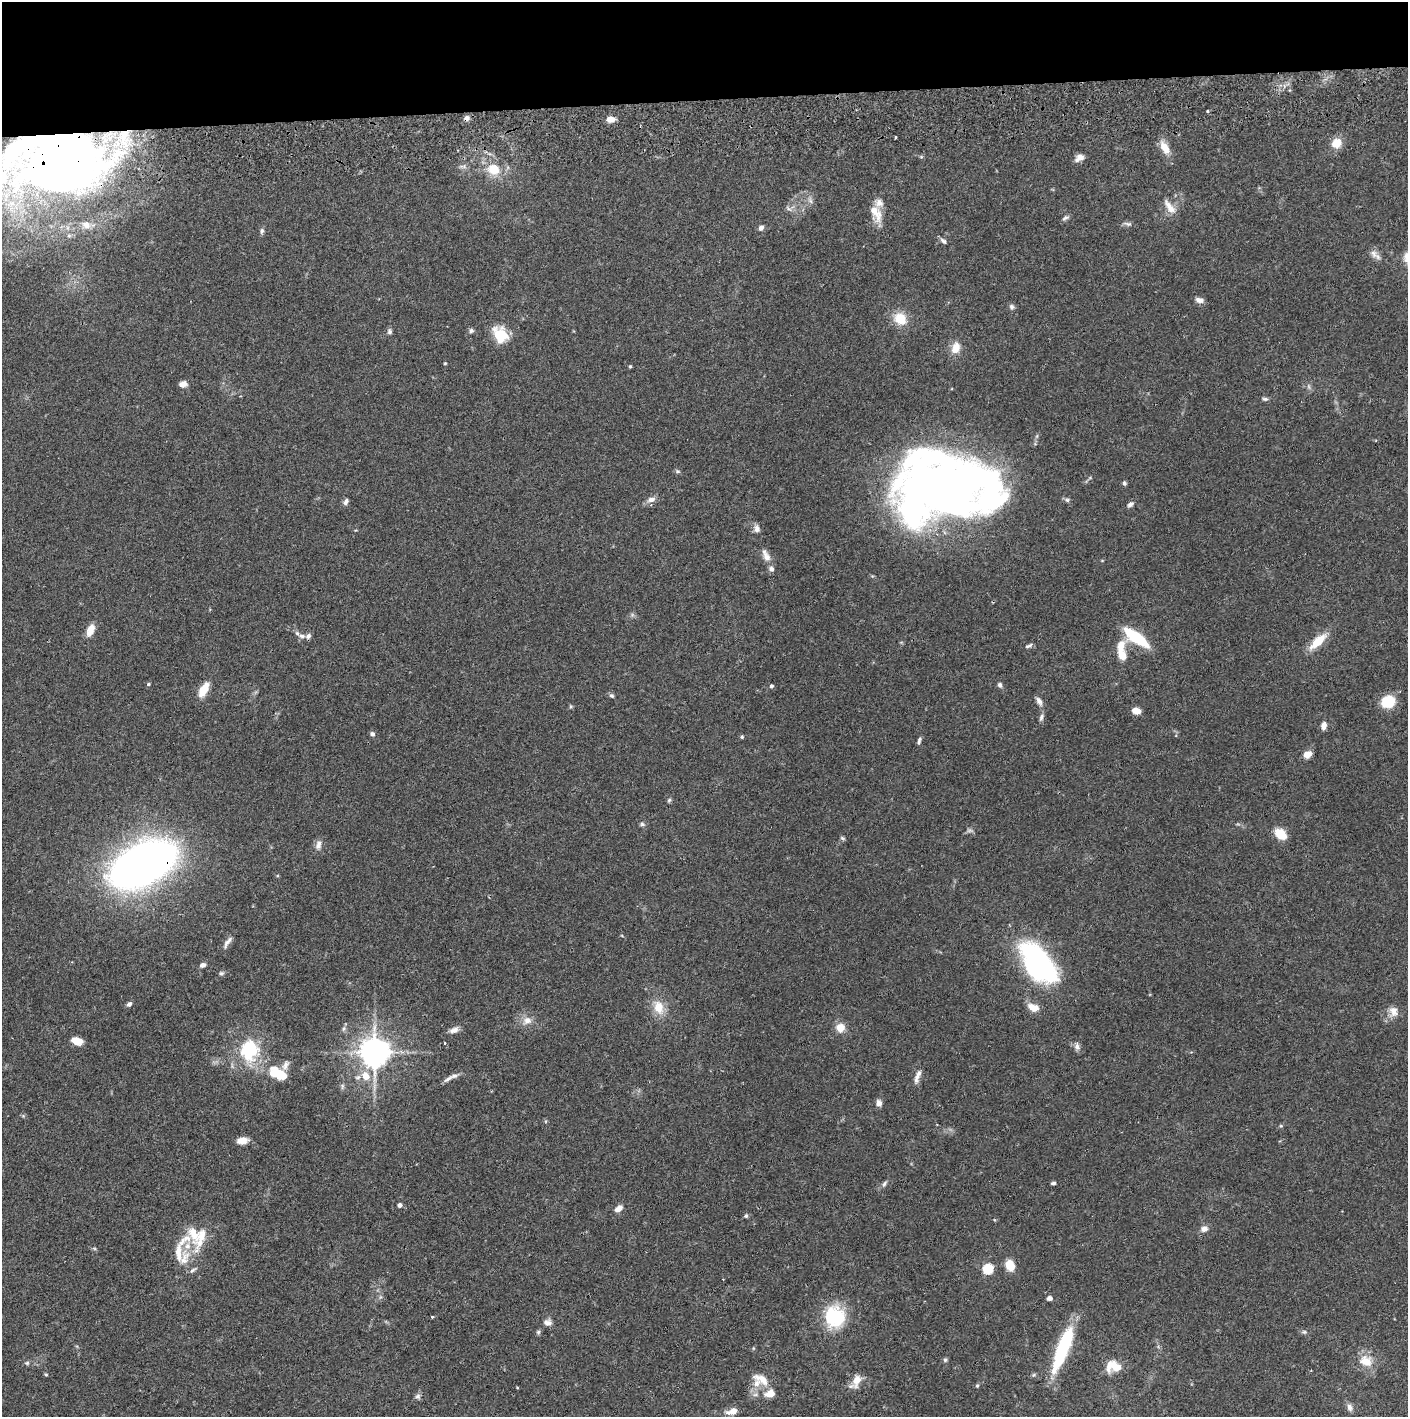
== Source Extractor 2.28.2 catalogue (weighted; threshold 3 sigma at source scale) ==
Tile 2 of 3 x 3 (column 2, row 1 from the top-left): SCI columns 1410-2815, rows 2887-4301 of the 4228 x 4359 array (HDU 1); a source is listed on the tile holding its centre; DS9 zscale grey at full resolution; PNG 1410 x 1419 px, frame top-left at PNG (2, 2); no overlay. Shown black and unused: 7% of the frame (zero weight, under 2 of 3 exposures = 3% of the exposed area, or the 3 px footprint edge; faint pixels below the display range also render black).
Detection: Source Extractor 2.28.2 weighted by HDU 2 'WHT'; one run over the whole footprint, this tile lists its part. Background 0.0678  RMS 0.0048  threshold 0.0218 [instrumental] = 3 sigma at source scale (4.5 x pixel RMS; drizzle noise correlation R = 1.50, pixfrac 1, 0.05/0.05 arcsec/px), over >= 5 px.
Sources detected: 148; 2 too faint to see at this stretch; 6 inside a brighter object's white glare — not listed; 15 inside a brighter listed object's ellipse — not listed separately; the other 125 listed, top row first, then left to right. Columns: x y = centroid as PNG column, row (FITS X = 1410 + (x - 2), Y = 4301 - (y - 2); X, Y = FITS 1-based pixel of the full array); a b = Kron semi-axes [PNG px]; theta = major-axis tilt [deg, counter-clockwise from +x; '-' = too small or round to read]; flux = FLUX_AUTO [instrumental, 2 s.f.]
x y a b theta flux
1207 112 3 2 - 0.78
467 118 8 6 33 1.9
610 119 10 7 6 3.5
896 137 3 3 - 0.84
1336 143 11 11 - 6.7
1165 148 20 10 -60 5.7
921 157 6 3 18 0.57
1080 157 9 7 -13 2.9
62 159 103 52 1 430
494 169 10 9 - 12
810 200 10 6 -73 1.9
1169 207 23 9 -54 5
788 208 10 4 -40 1.3
875 212 24 11 -64 8.6
1065 218 10 5 32 1.3
1128 224 13 5 -11 1.4
86 225 13 11 -33 4.3
761 228 6 6 - 1.9
262 231 7 6 - 1.2
943 241 10 5 -41 1.4
1374 254 13 9 -62 2.7
1199 300 10 6 -13 2.3
1012 307 8 7 - 1.3
900 319 15 12 -38 10
471 330 6 6 - 1.1
389 331 8 6 -82 1.2
500 334 21 16 -58 12
956 348 17 11 73 5.4
445 363 4 3 - 0.46
630 366 4 3 - 0.58
183 384 9 6 11 2.8
1265 399 8 5 4 1.1
677 471 7 5 -15 0.9
1124 483 6 4 -65 0.99
943 488 82 59 54 300
651 499 12 7 12 2.7
1067 500 7 6 - 1
346 502 9 6 58 1.5
1130 504 9 5 41 1.5
757 529 9 7 -84 2.4
766 556 19 8 -66 3.8
90 630 16 8 67 5.4
302 636 11 6 -11 1.9
1136 637 26 10 -35 25
1318 641 25 9 43 10
1028 646 11 4 25 1.1
1122 655 14 9 -65 6.1
148 684 5 4 - 0.69
1000 685 7 5 -75 1.3
771 686 4 4 - 1.1
203 690 15 6 63 11
611 695 7 5 -41 0.96
1039 701 10 6 -60 2.3
1388 702 13 11 24 16
570 706 6 4 -72 0.61
1136 711 8 6 -9 5
1041 717 11 5 72 1.5
1324 726 8 6 80 2.9
372 734 6 5 - 1.4
742 737 5 4 - 0.68
919 741 10 4 72 1.2
1307 754 10 7 24 3.9
669 800 6 5 - 0.81
642 824 7 6 - 1.1
1281 834 10 7 -42 14
842 838 7 4 -27 0.76
318 845 13 7 78 2.8
143 865 41 21 28 600
227 942 18 5 57 2.5
1038 963 52 27 -53 89
203 965 7 5 13 1.8
221 973 7 6 - 0.96
129 1004 6 5 - 1.4
659 1007 22 14 -71 8.4
1033 1007 14 9 -20 5
1393 1011 15 12 85 4.4
527 1021 14 10 20 4.2
840 1028 10 10 - 5.6
344 1029 8 5 71 1.1
454 1030 12 7 21 2.6
77 1041 12 7 -17 5
1077 1046 10 7 -80 2.1
249 1050 29 24 88 28
374 1052 10 9 - 680
285 1065 14 7 68 2.3
278 1074 21 11 -29 17
918 1074 18 6 65 2.9
366 1076 11 9 -61 6.4
448 1079 16 5 34 2.5
342 1086 9 3 77 0.92
879 1103 8 7 - 2.4
1281 1126 5 3 - 0.51
242 1140 12 7 8 4.3
1053 1183 6 4 7 0.89
884 1184 9 5 56 1.3
400 1205 4 4 - 1.8
619 1208 9 6 37 3.3
746 1216 5 5 - 0.86
1204 1229 9 7 9 2.8
193 1233 37 13 -77 11
94 1248 6 4 -19 0.62
184 1260 31 13 74 9.2
1010 1265 9 7 -72 11
987 1269 5 5 - 36
380 1297 7 4 71 0.86
1049 1298 6 5 - 1.7
432 1317 3 3 - 3.1
835 1317 14 13 - 40
548 1322 9 8 - 2.4
538 1332 6 6 - 0.87
1304 1332 7 5 -12 0.98
1063 1349 44 10 69 45
945 1360 6 5 - 0.84
1366 1361 19 15 -19 8.2
27 1363 7 5 2 0.95
1113 1366 18 13 -5 8.7
46 1374 5 3 - 0.56
1034 1375 6 5 - 0.77
761 1379 23 10 -30 6.5
857 1380 17 10 72 5.4
977 1386 5 4 - 0.63
770 1394 9 6 17 6.9
418 1396 7 7 - 1.3
1350 1407 10 7 -71 2.1
732 1411 15 8 19 4.1
Overlapping masked pixels (flux is a lower limit): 3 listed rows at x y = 467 118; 62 159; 143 865
Isophote crosses this tile's border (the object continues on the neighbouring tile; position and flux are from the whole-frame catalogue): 1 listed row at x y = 62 159